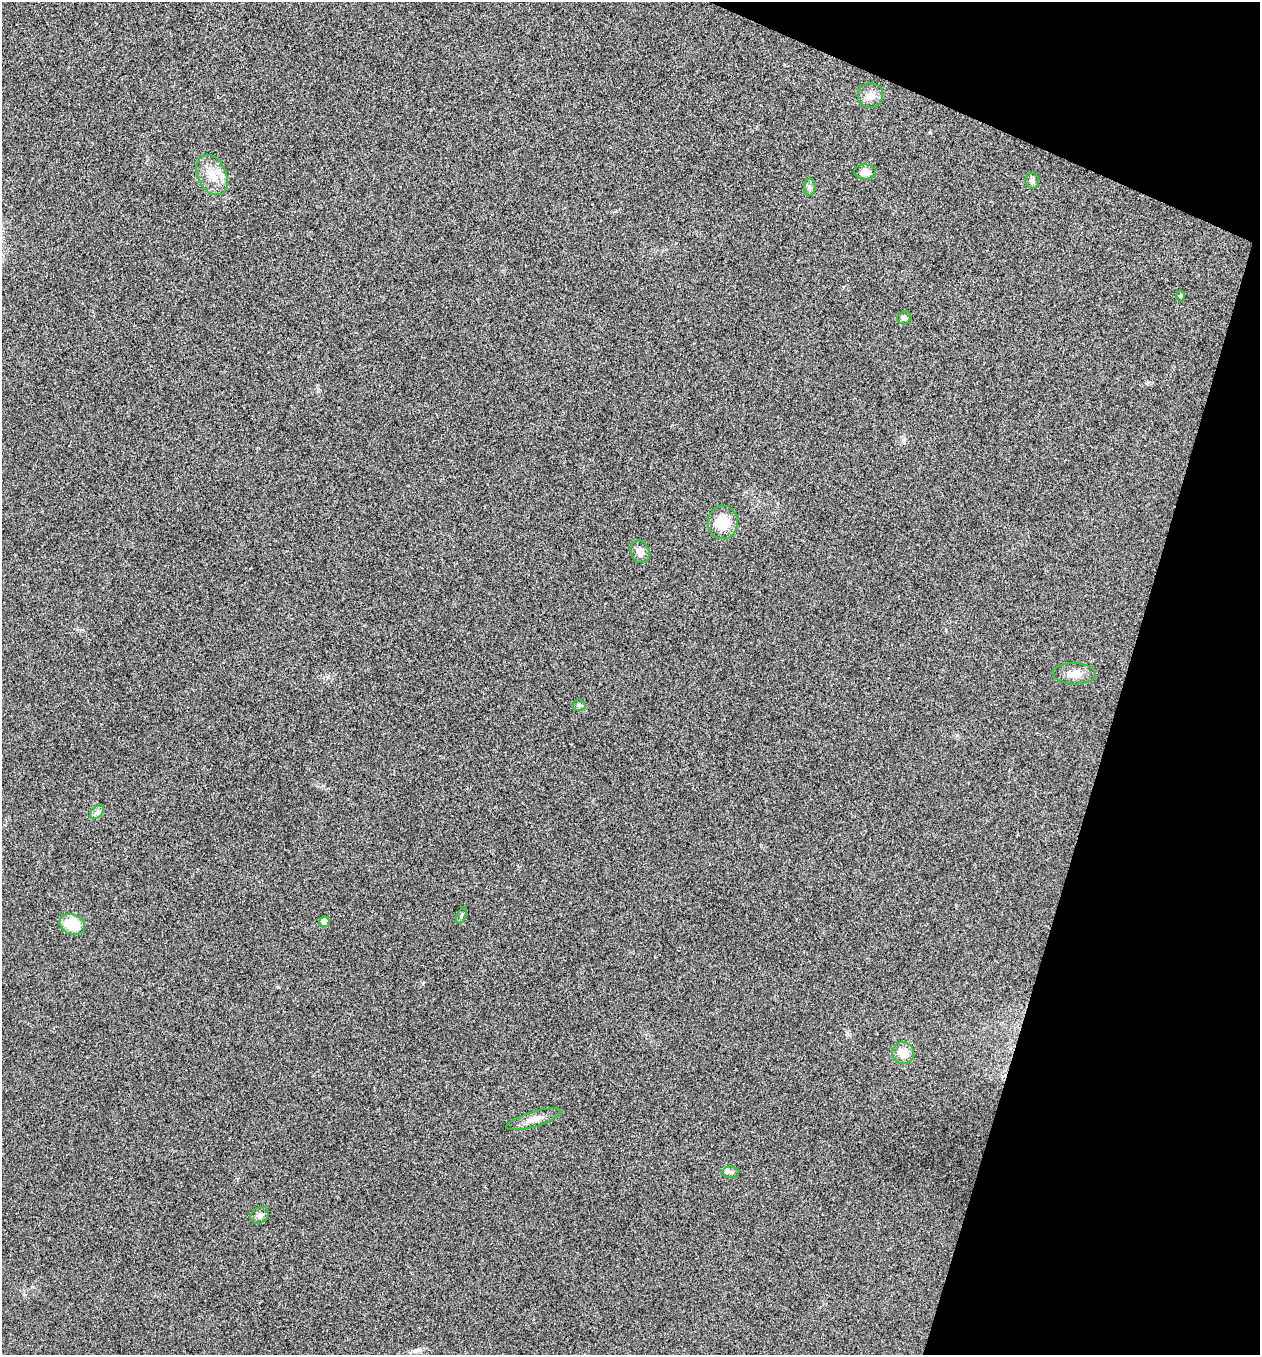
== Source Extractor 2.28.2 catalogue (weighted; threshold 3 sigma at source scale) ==
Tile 8 of 4 x 4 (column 4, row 2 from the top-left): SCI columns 3908-5165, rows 2711-4063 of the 5431 x 5418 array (HDU 1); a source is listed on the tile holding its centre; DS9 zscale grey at full resolution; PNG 1262 x 1357 px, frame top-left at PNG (2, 2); each listed source drawn as its Kron ellipse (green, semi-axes under 4 px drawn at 4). Shown black and unused: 15% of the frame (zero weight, under 3 of 4 exposures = <1% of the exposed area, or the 3 px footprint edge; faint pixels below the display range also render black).
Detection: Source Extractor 2.28.2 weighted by HDU 2 'WHT'; one run over the whole footprint, this tile lists its part. Background 0.0238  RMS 0.0052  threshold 0.0236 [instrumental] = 3 sigma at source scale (4.5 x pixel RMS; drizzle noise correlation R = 1.50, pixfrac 1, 0.05/0.05 arcsec/px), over >= 5 px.
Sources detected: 19; all 19 listed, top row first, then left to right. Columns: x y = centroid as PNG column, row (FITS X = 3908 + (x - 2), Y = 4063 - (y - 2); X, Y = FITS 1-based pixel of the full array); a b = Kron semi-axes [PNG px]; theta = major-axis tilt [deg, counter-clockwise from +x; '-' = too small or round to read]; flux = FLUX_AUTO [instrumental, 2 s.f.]
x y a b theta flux
870 95 13 12 - 4.1
865 172 11 7 0 4.2
212 175 21 14 -66 9.7
1032 181 8 7 - 1.7
810 187 9 5 84 1.3
1180 296 5 3 - 0.56
904 318 7 6 - 1.7
723 522 16 15 - 13
640 552 11 9 -70 3.2
1074 674 21 10 -2 5.8
579 705 6 6 - 0.92
97 812 8 5 45 1.7
461 915 9 3 69 0.71
324 921 5 5 - 4.8
72 924 13 10 -21 16
903 1053 11 10 - 7.1
534 1119 29 7 17 5.2
731 1172 8 5 -6 1.4
260 1215 10 8 32 2.3
Unlisted compact peaks at least as high as the median listed source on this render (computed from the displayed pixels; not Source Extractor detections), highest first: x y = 930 132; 957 735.